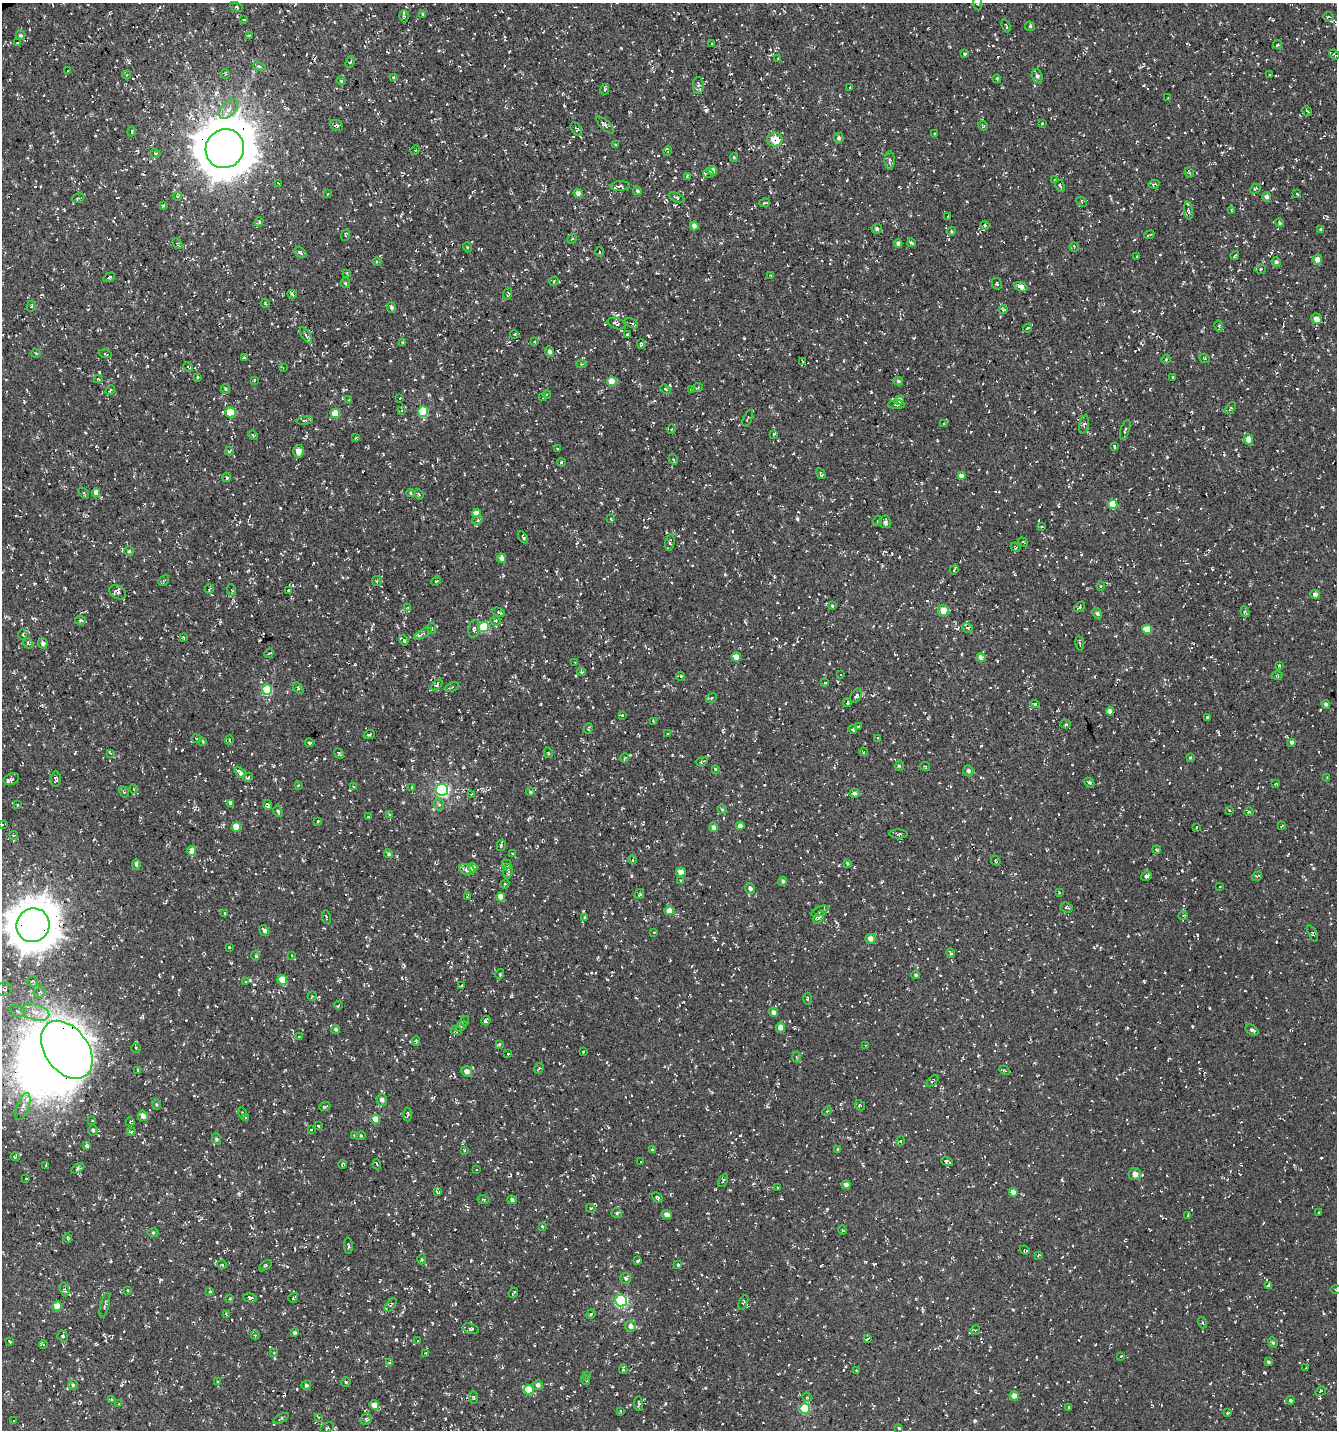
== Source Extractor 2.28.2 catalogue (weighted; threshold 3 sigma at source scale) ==
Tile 11 of 4 x 4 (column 3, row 3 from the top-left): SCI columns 2822-4156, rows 1429-2856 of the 5583 x 5711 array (HDU 1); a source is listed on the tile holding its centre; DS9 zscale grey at full resolution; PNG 1339 x 1432 px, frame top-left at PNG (2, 3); each listed source drawn as its Kron ellipse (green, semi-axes under 4 px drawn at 4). Shown black and unused: <1% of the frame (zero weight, under 3 of 5 exposures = <1% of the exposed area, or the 3 px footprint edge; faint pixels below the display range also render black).
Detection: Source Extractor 2.28.2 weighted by HDU 2 'WHT'; one run over the whole footprint, this tile lists its part. Background -0.0143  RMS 0.0038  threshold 0.0172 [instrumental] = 3 sigma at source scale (4.5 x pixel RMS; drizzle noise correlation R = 1.50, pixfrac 1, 0.0396/0.0396 arcsec/px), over >= 5 px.
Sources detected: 917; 2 inside a brighter object's white glare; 101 cosmic-ray / hot-pixel residue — neither listed nor drawn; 7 inside a brighter listed object's ellipse — not listed separately; of the other 807, all 500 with FLUX_AUTO >= 0.359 (the completeness limit of this list) listed and drawn (307 fainter detections not listed), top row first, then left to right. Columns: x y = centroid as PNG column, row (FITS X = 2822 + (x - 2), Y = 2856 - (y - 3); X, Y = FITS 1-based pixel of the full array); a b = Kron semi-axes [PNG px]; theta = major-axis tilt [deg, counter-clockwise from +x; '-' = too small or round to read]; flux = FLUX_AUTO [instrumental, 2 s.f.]
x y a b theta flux
978 3 7 3 -83 0.57
237 7 7 3 -28 0.58
423 14 3 2 - 0.51
404 16 6 4 89 0.65
1329 17 5 2 - 0.42
244 20 3 3 - 0.38
1006 26 7 2 -71 0.42
1030 26 5 4 - 0.5
20 35 5 4 - 0.61
249 35 3 2 - 0.37
18 43 3 2 - 0.44
711 44 2 2 - 0.42
1277 45 4 3 - 0.69
965 54 3 3 - 0.48
1334 54 6 3 -41 0.49
778 58 3 2 - 0.52
350 62 6 3 66 0.52
259 67 6 3 -10 0.5
68 71 3 2 - 0.85
225 74 5 3 - 0.39
127 75 4 4 - 0.41
1270 75 3 3 - 0.45
1037 76 7 5 -71 0.99
394 78 4 4 - 0.92
997 79 4 3 - 0.37
341 81 5 4 - 0.48
698 85 8 5 -88 1.1
850 87 3 2 - 0.38
605 89 5 4 - 0.56
1168 98 3 3 - 0.41
229 109 11 7 48 2.5
1307 111 5 2 - 0.53
1042 123 3 3 - 0.65
605 125 11 4 -44 1.2
337 126 6 5 - 0.6
983 126 5 3 - 0.39
576 129 7 5 -53 0.61
132 131 5 3 - 0.83
934 134 3 2 - 0.52
839 138 5 5 - 1
775 139 7 7 - 7
616 145 3 3 - 0.38
225 149 20 19 - 1600
415 150 5 4 - 0.61
668 151 5 3 - 0.42
155 153 5 3 - 0.39
734 158 4 4 - 0.43
890 160 9 5 90 1
712 171 5 4 - 2.5
708 173 5 4 - 0.54
1189 173 5 3 - 0.51
687 176 3 3 - 0.75
1055 179 4 3 - 0.4
279 183 3 2 - 0.36
1154 184 5 3 - 0.52
620 186 9 5 4 1
1060 186 6 3 -64 0.51
1255 189 6 4 46 0.6
638 191 4 3 - 0.6
578 193 4 4 - 1.5
328 194 3 2 - 0.45
1297 194 3 3 - 0.44
177 196 4 4 - 0.44
1266 197 5 4 - 1.3
78 198 6 4 18 0.58
676 198 8 4 -24 0.61
1082 202 6 4 -46 0.51
764 203 5 3 - 0.44
163 205 4 4 - 0.44
1231 210 3 3 - 0.41
1189 211 9 3 -82 0.6
948 217 3 2 - 0.39
259 222 5 4 - 0.61
1280 223 4 4 - 0.51
985 225 4 4 - 0.74
694 226 4 4 - 1.6
877 229 5 5 - 0.8
1321 230 4 3 - 0.63
951 231 5 4 - 0.47
345 235 6 3 67 0.47
1149 235 5 2 - 0.5
572 239 5 4 - 0.48
898 243 4 4 - 0.95
912 243 4 3 - 0.75
177 244 6 3 -51 0.41
467 247 5 3 - 0.36
1074 247 4 3 - 0.36
600 252 5 3 - 0.4
300 253 6 4 -28 0.93
1235 255 5 2 - 0.38
1137 256 3 3 - 0.61
1317 259 5 5 - 2.3
377 262 4 3 - 0.42
1276 262 5 4 - 1
1261 269 5 5 - 0.58
347 273 4 3 - 0.36
771 276 4 2 - 0.38
109 277 6 3 32 0.47
554 281 5 4 - 0.51
345 283 5 4 - 0.43
997 284 6 5 - 0.68
1021 287 7 4 -23 2.1
292 294 5 2 - 0.63
508 294 6 3 72 0.61
265 303 5 3 - 0.54
31 306 5 3 - 0.55
392 307 5 4 - 0.85
1003 310 4 4 - 0.39
1316 319 5 5 - 2.4
632 323 7 3 -30 0.71
617 324 9 5 -20 1.2
1219 326 5 3 - 0.45
1027 328 4 3 - 0.51
514 334 4 3 - 0.36
628 334 3 3 - 0.48
306 335 9 3 -56 0.83
402 342 3 3 - 0.4
535 342 4 3 - 0.39
641 344 4 4 - 0.52
550 352 5 4 - 0.91
36 353 5 2 - 0.39
105 354 6 3 -14 0.36
244 358 4 3 - 0.48
1205 358 5 3 - 0.37
1166 359 5 3 - 0.68
803 362 4 3 - 0.63
581 364 5 4 - 0.49
188 367 5 2 - 0.39
283 368 4 3 - 0.49
198 377 3 3 - 0.45
1173 377 3 2 - 0.65
98 379 4 3 - 0.48
254 380 3 2 - 0.36
612 381 5 4 - 6.3
898 381 5 4 - 0.61
697 388 5 3 - 0.43
225 389 5 3 - 0.39
666 389 6 4 -40 0.56
110 390 5 4 - 0.56
691 390 4 3 - 0.42
547 394 4 3 - 0.38
400 398 3 2 - 0.39
543 398 3 3 - 0.45
349 400 4 3 - 0.37
900 400 5 4 - 1.8
896 405 8 3 1 0.59
1230 408 7 4 50 0.44
402 411 4 4 - 0.37
423 411 5 5 - 15
230 412 5 5 - 10
335 413 5 4 - 9
748 418 9 3 68 0.46
305 420 8 3 5 0.54
944 424 3 3 - 0.55
1084 424 9 4 80 0.72
671 429 4 3 - 0.36
1125 430 10 3 71 0.62
773 434 4 3 - 0.5
253 435 4 4 - 0.49
356 438 3 3 - 0.56
1248 439 5 4 - 3.2
1114 446 4 2 - 0.54
557 449 3 2 - 0.48
229 451 4 3 - 0.37
299 451 6 5 - 2.5
673 459 5 3 - 0.43
561 462 4 3 - 0.43
821 474 6 3 -60 0.62
961 476 4 4 - 1.6
227 478 4 3 - 0.43
96 492 4 4 - 2
84 493 6 3 -52 0.48
411 493 4 3 - 0.46
419 494 5 4 - 0.5
1113 504 5 4 - 9.7
476 514 5 4 - 3.2
611 519 4 3 - 0.39
477 520 5 4 - 0.61
877 521 5 3 - 0.37
885 522 6 5 - 1.1
1042 527 4 4 - 0.61
523 537 7 3 -59 0.61
1023 542 5 3 - 0.46
670 543 8 4 81 0.78
1016 547 5 3 - 0.48
129 551 5 5 - 0.62
502 558 5 4 - 2.4
954 570 5 2 - 0.69
164 581 6 4 43 0.45
377 581 5 5 - 0.69
436 581 5 3 - 0.4
1101 586 4 4 - 0.37
209 589 5 2 - 0.4
231 590 5 4 - 0.45
288 590 3 2 - 0.42
118 592 9 6 -29 1.5
1315 594 4 4 - 1.7
832 606 4 3 - 0.38
1080 607 6 3 38 0.6
408 608 4 3 - 0.56
943 611 5 5 - 5.1
499 612 6 3 -24 0.48
1245 612 5 4 - 0.55
1097 614 6 4 -63 0.91
81 620 5 4 - 0.53
496 621 5 5 - 0.63
484 627 5 5 - 15
432 628 6 3 -81 0.4
967 628 5 5 - 0.75
474 629 9 5 81 1.1
1147 629 5 4 - 6.6
423 634 10 4 32 0.87
23 635 5 3 - 0.36
183 637 3 3 - 0.36
404 640 5 3 - 0.52
28 643 5 4 - 0.54
43 643 5 5 - 1.4
1080 643 7 2 -80 0.43
269 653 4 3 - 0.37
736 657 5 4 - 3.2
981 657 4 4 - 2.4
575 662 4 3 - 0.39
1279 665 3 3 - 0.43
581 672 4 4 - 0.75
841 674 3 2 - 0.42
681 676 4 4 - 0.38
1277 676 5 3 - 0.37
825 683 3 3 - 0.6
437 685 7 4 41 0.57
452 687 7 4 21 0.67
298 688 6 3 -55 0.53
267 689 5 5 - 17
856 696 8 5 57 1
712 698 5 4 - 0.62
847 703 4 3 - 0.37
1035 704 4 4 - 0.73
1326 704 4 4 - 0.91
1110 711 4 4 - 2.9
622 715 3 3 - 0.41
1208 717 4 3 - 1.2
653 721 3 2 - 0.55
1066 724 5 3 - 0.75
858 726 3 2 - 0.38
588 729 5 3 - 0.42
853 729 4 3 - 0.43
369 734 6 3 22 0.43
668 734 3 3 - 0.45
878 738 4 3 - 0.41
196 739 5 4 - 0.45
229 740 5 4 - 0.47
203 741 3 2 - 0.56
1292 742 4 4 - 0.94
310 743 5 3 - 0.65
863 752 4 3 - 0.4
110 753 4 3 - 0.36
548 753 5 4 - 0.41
339 754 5 3 - 0.52
625 758 4 3 - 0.46
1190 758 4 3 - 0.37
701 761 6 4 13 0.55
899 766 5 3 - 0.38
925 766 5 4 - 0.46
715 769 3 3 - 0.52
968 771 5 5 - 1.1
240 773 6 3 -39 2.8
248 777 5 4 - 0.83
1327 778 4 4 - 0.36
11 779 8 5 23 0.75
56 779 8 5 85 0.76
1089 783 6 3 -45 0.6
1276 784 3 3 - 0.43
298 785 3 2 - 0.39
354 786 3 3 - 0.46
411 787 3 2 - 0.74
133 789 4 3 - 0.39
442 790 6 6 - 54
124 792 6 4 -59 0.59
530 792 4 3 - 0.43
854 793 5 5 - 1.1
471 794 3 2 - 0.51
230 803 4 3 - 9.8
439 804 6 4 -66 0.71
17 805 3 2 - 0.58
268 805 5 4 - 0.76
722 809 5 4 - 0.48
1229 810 3 3 - 0.49
278 811 6 4 -64 0.51
1249 812 4 3 - 0.45
390 814 4 2 - 0.5
368 817 3 2 - 0.49
318 821 3 3 - 0.73
2 825 3 3 - 0.4
1282 825 4 2 - 0.43
740 826 4 4 - 2.7
236 827 5 5 - 6.1
713 827 5 4 - 1.2
1196 827 3 2 - 0.41
898 834 9 4 -2 0.86
14 835 4 4 - 0.4
501 845 6 4 78 0.6
1157 849 4 3 - 0.45
192 851 5 4 - 3.5
512 853 3 2 - 0.5
389 854 4 4 - 0.58
632 860 4 4 - 0.45
996 861 5 3 - 0.39
847 863 3 3 - 0.41
136 864 5 3 - 0.87
507 865 5 4 - 0.8
473 868 4 4 - 2.7
467 870 7 5 -16 1.8
508 871 7 4 82 0.81
681 872 5 4 - 2.9
1146 876 5 3 - 0.95
1257 876 5 3 - 0.41
681 880 3 3 - 0.69
783 881 4 4 - 0.73
505 884 5 4 - 0.46
1220 886 3 3 - 0.38
750 889 5 5 - 0.98
1059 893 3 2 - 0.51
640 894 5 4 - 0.72
468 897 3 3 - 0.44
501 897 4 4 - 2.9
1066 907 6 5 - 0.76
669 911 4 4 - 3.4
820 911 9 4 24 0.9
225 913 3 2 - 0.39
1183 916 5 3 - 0.36
326 917 7 2 -82 0.38
584 917 3 3 - 0.42
819 917 7 4 53 0.68
33 925 17 16 - 960
264 931 6 4 -59 1.1
654 932 3 2 - 0.43
1313 933 9 4 -64 0.57
870 939 5 5 - 2.5
229 947 3 2 - 0.64
951 953 5 2 - 0.66
292 955 3 3 - 0.45
256 956 4 3 - 0.78
500 974 5 3 - 0.36
916 975 4 3 - 0.49
282 980 5 4 - 8.2
33 981 5 5 - 0.83
246 982 4 3 - 0.4
461 986 3 3 - 0.47
4 989 8 6 10 1.1
40 992 6 5 - 0.81
312 996 4 4 - 0.39
808 999 6 3 -90 0.44
338 1005 4 3 - 0.42
17 1011 8 5 -27 0.96
35 1012 14 8 -15 4
773 1012 4 4 - 1.4
465 1021 5 4 - 0.69
486 1021 5 3 - 0.78
461 1026 6 4 35 0.77
780 1028 5 4 - 2.7
336 1029 5 4 - 0.66
456 1030 6 3 -19 0.45
1252 1030 7 4 -33 0.9
299 1037 3 3 - 0.38
416 1041 4 3 - 0.5
499 1044 4 3 - 0.83
865 1045 3 3 - 0.43
136 1048 5 4 - 0.49
67 1050 32 21 -54 390
583 1052 3 3 - 0.76
508 1053 3 3 - 0.68
796 1057 5 3 - 0.39
539 1068 5 3 - 0.45
138 1070 3 3 - 0.57
1004 1070 5 3 - 0.4
467 1071 5 5 - 2
933 1081 7 3 46 0.76
382 1100 6 5 - 1.8
156 1104 5 4 - 0.49
860 1105 6 4 -48 0.5
23 1107 14 6 70 2.5
325 1107 6 3 20 0.46
827 1111 5 3 - 0.4
242 1113 6 4 -84 0.54
408 1114 7 3 87 0.69
143 1116 5 5 - 2
245 1117 3 3 - 0.82
375 1119 5 4 - 4.1
92 1121 3 3 - 0.46
130 1122 4 4 - 0.49
318 1126 4 3 - 0.48
93 1130 5 4 - 0.83
311 1130 3 2 - 0.41
131 1132 4 3 - 0.54
354 1135 3 3 - 0.54
361 1136 5 3 - 0.37
217 1139 6 3 -70 0.51
901 1141 5 3 - 0.41
87 1146 4 4 - 0.88
838 1149 3 3 - 0.48
464 1150 4 2 - 0.36
652 1150 4 3 - 0.5
15 1157 4 4 - 0.39
947 1161 6 3 -21 0.74
641 1162 2 2 - 0.4
343 1164 4 3 - 0.44
377 1164 5 3 - 0.36
46 1165 3 2 - 0.49
78 1168 7 4 29 0.55
476 1169 3 2 - 0.41
1135 1174 6 6 - 2.4
26 1179 3 2 - 0.39
723 1181 7 3 62 0.66
846 1185 4 4 - 1.6
777 1187 2 2 - 0.39
437 1192 4 3 - 0.58
1013 1192 4 4 - 2.9
657 1198 6 4 -44 0.79
483 1200 6 4 -10 0.57
512 1200 5 4 - 0.87
591 1208 5 4 - 0.44
617 1213 5 4 - 0.6
1319 1213 3 3 - 0.53
667 1214 5 4 - 1.8
1188 1215 3 2 - 0.6
542 1226 4 4 - 0.41
842 1230 4 4 - 0.4
153 1233 5 3 - 0.39
67 1238 5 3 - 0.41
348 1246 8 2 -87 0.42
1025 1250 5 3 - 0.4
1038 1256 3 3 - 0.42
421 1259 5 3 - 0.45
637 1261 3 3 - 0.6
222 1264 5 3 - 0.38
678 1264 3 3 - 0.54
266 1265 7 4 34 0.54
626 1278 6 5 - 0.77
1269 1285 3 3 - 54
65 1290 7 4 -70 0.63
128 1290 3 3 - 0.64
1336 1290 6 3 1 0.44
210 1292 4 3 - 0.45
513 1293 5 2 - 0.4
250 1298 7 4 -9 0.9
293 1298 5 3 - 0.53
230 1299 3 3 - 0.46
621 1301 6 6 - 51
743 1302 8 3 66 0.5
105 1305 13 3 76 0.78
391 1305 8 4 50 0.69
57 1306 4 4 - 5.7
591 1314 5 4 - 0.52
226 1315 4 3 - 0.57
1203 1323 6 3 -71 0.42
630 1326 6 5 - 1.9
471 1329 8 5 -15 0.87
975 1330 4 4 - 0.51
294 1333 3 3 - 0.71
255 1335 4 4 - 0.4
63 1336 6 5 - 0.59
867 1339 3 3 - 1.2
10 1341 3 2 - 0.48
418 1341 3 3 - 0.39
1273 1343 5 3 - 0.53
43 1344 4 3 - 0.66
274 1352 4 4 - 0.37
426 1353 4 3 - 0.49
1121 1357 3 2 - 0.38
390 1362 3 3 - 1.6
1268 1362 4 3 - 0.58
1306 1368 3 2 - 0.37
623 1369 5 3 - 0.69
856 1370 3 2 - 0.43
587 1376 4 3 - 0.4
586 1380 5 3 - 0.38
218 1382 3 3 - 0.37
346 1382 5 4 - 0.46
73 1385 5 4 - 0.58
306 1385 5 5 - 0.81
538 1385 5 5 - 1.3
528 1390 5 5 - 9.2
1321 1391 6 3 33 1.2
1014 1396 4 4 - 2.9
807 1397 5 4 - 0.54
474 1398 6 3 89 0.43
111 1399 4 3 - 0.62
1290 1400 4 3 - 0.63
119 1404 4 3 - 0.48
639 1404 7 3 -85 0.56
374 1405 5 4 - 3.2
1068 1407 3 3 - 0.37
805 1409 5 5 - 21
621 1411 3 3 - 0.41
1227 1413 3 3 - 0.46
319 1417 4 3 - 0.41
281 1418 8 4 29 0.73
366 1419 6 5 - 0.64
13 1421 3 2 - 0.89
327 1428 7 4 25 0.69
899 1428 4 3 - 0.37
Overlapping masked pixels (flux is a lower limit): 8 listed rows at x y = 132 131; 775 139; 225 149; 484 627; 192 851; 33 925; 67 1050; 1269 1285
Isophote crosses this tile's border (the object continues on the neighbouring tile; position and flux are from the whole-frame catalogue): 4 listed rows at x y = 978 3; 2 825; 33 925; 1336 1290
Unlisted compact peaks at least as high as the median listed source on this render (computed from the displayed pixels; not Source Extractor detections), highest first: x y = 797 519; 975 1421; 827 1209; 1150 389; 284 1111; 1197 935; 1167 457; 631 876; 217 1242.